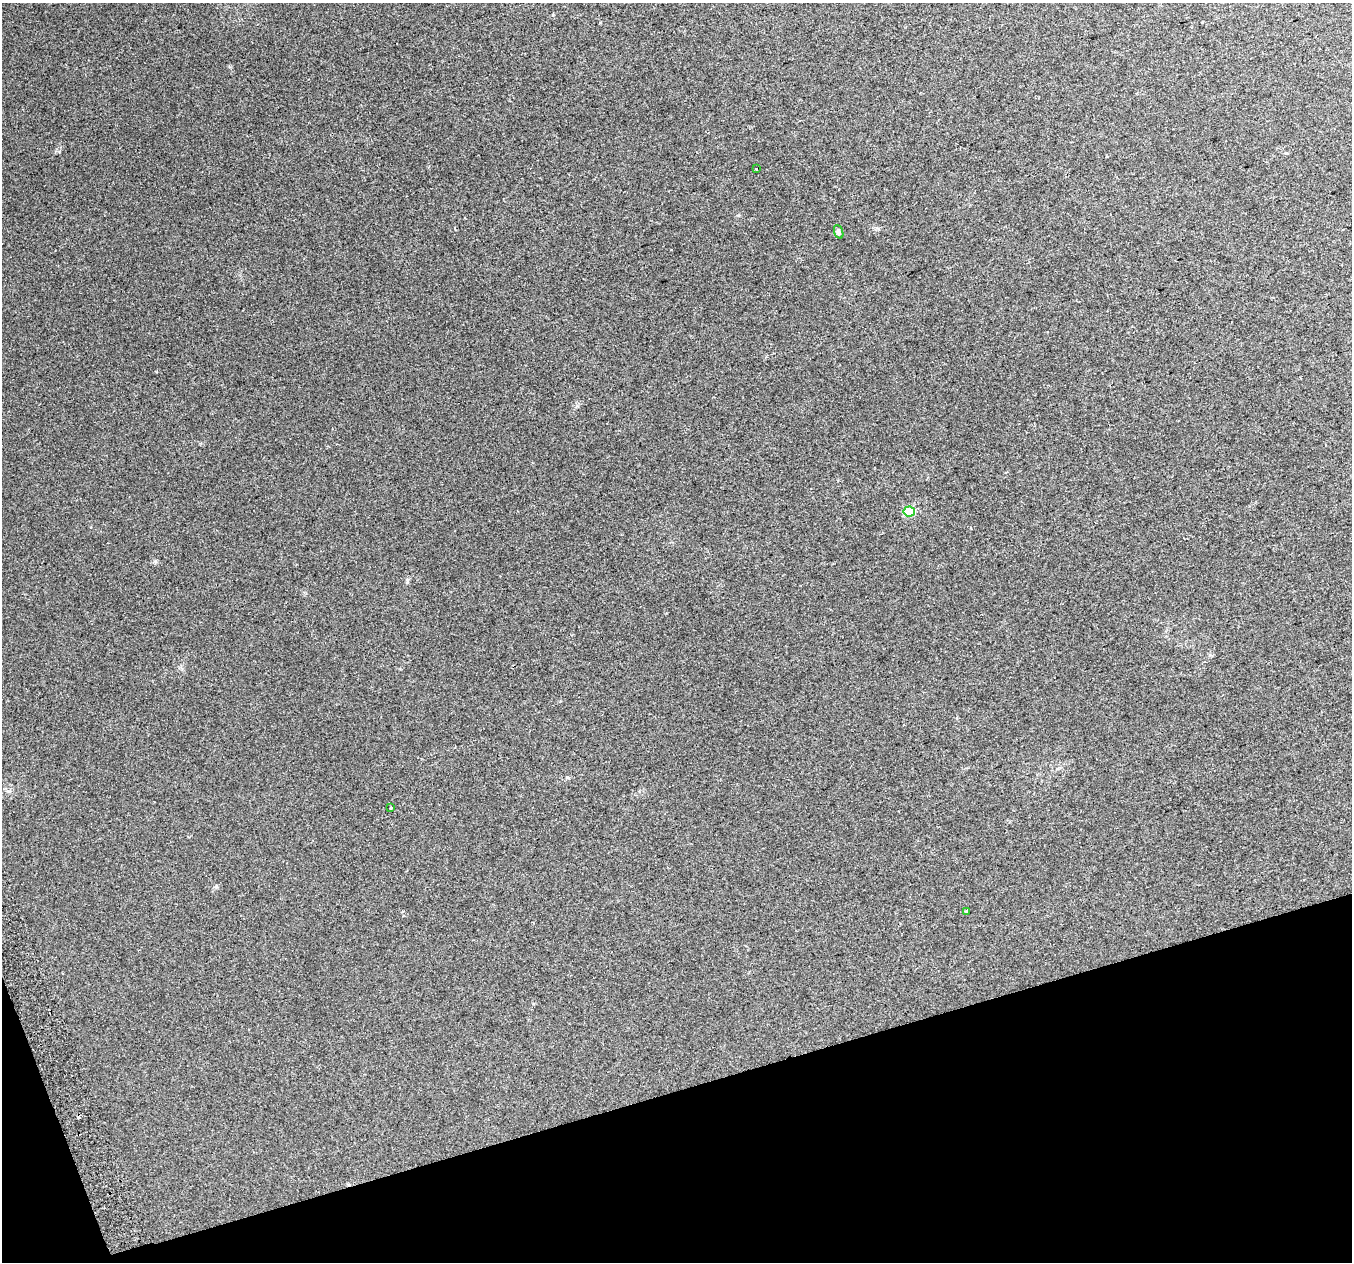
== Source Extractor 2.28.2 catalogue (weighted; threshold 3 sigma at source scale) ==
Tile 14 of 4 x 4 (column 2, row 4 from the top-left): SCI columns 1394-2743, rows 135-1394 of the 5483 x 5253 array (HDU 1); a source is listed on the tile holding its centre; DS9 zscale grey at full resolution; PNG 1354 x 1264 px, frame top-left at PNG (2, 3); each listed source drawn as its Kron ellipse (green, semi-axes under 4 px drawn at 4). Shown black and unused: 15% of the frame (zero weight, under 2 of 3 exposures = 2% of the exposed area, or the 3 px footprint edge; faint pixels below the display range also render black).
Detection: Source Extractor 2.28.2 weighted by HDU 2 'WHT'; one run over the whole footprint, this tile lists its part. Background 0.0336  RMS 0.0096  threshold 0.0434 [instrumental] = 3 sigma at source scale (4.5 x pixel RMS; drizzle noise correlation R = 1.50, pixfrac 1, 0.0396/0.0396 arcsec/px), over >= 5 px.
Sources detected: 7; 2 cosmic-ray / hot-pixel residue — neither listed nor drawn; the other 5 listed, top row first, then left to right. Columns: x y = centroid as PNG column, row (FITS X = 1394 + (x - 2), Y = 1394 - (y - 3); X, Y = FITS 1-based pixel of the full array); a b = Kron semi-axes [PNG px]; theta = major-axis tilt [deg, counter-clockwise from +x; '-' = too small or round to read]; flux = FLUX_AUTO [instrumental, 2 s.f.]
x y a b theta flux
756 168 3 3 - 3.6
839 232 7 4 -71 1.6
909 511 5 5 - 37
391 808 3 2 - 0.78
967 912 3 3 - 4.2